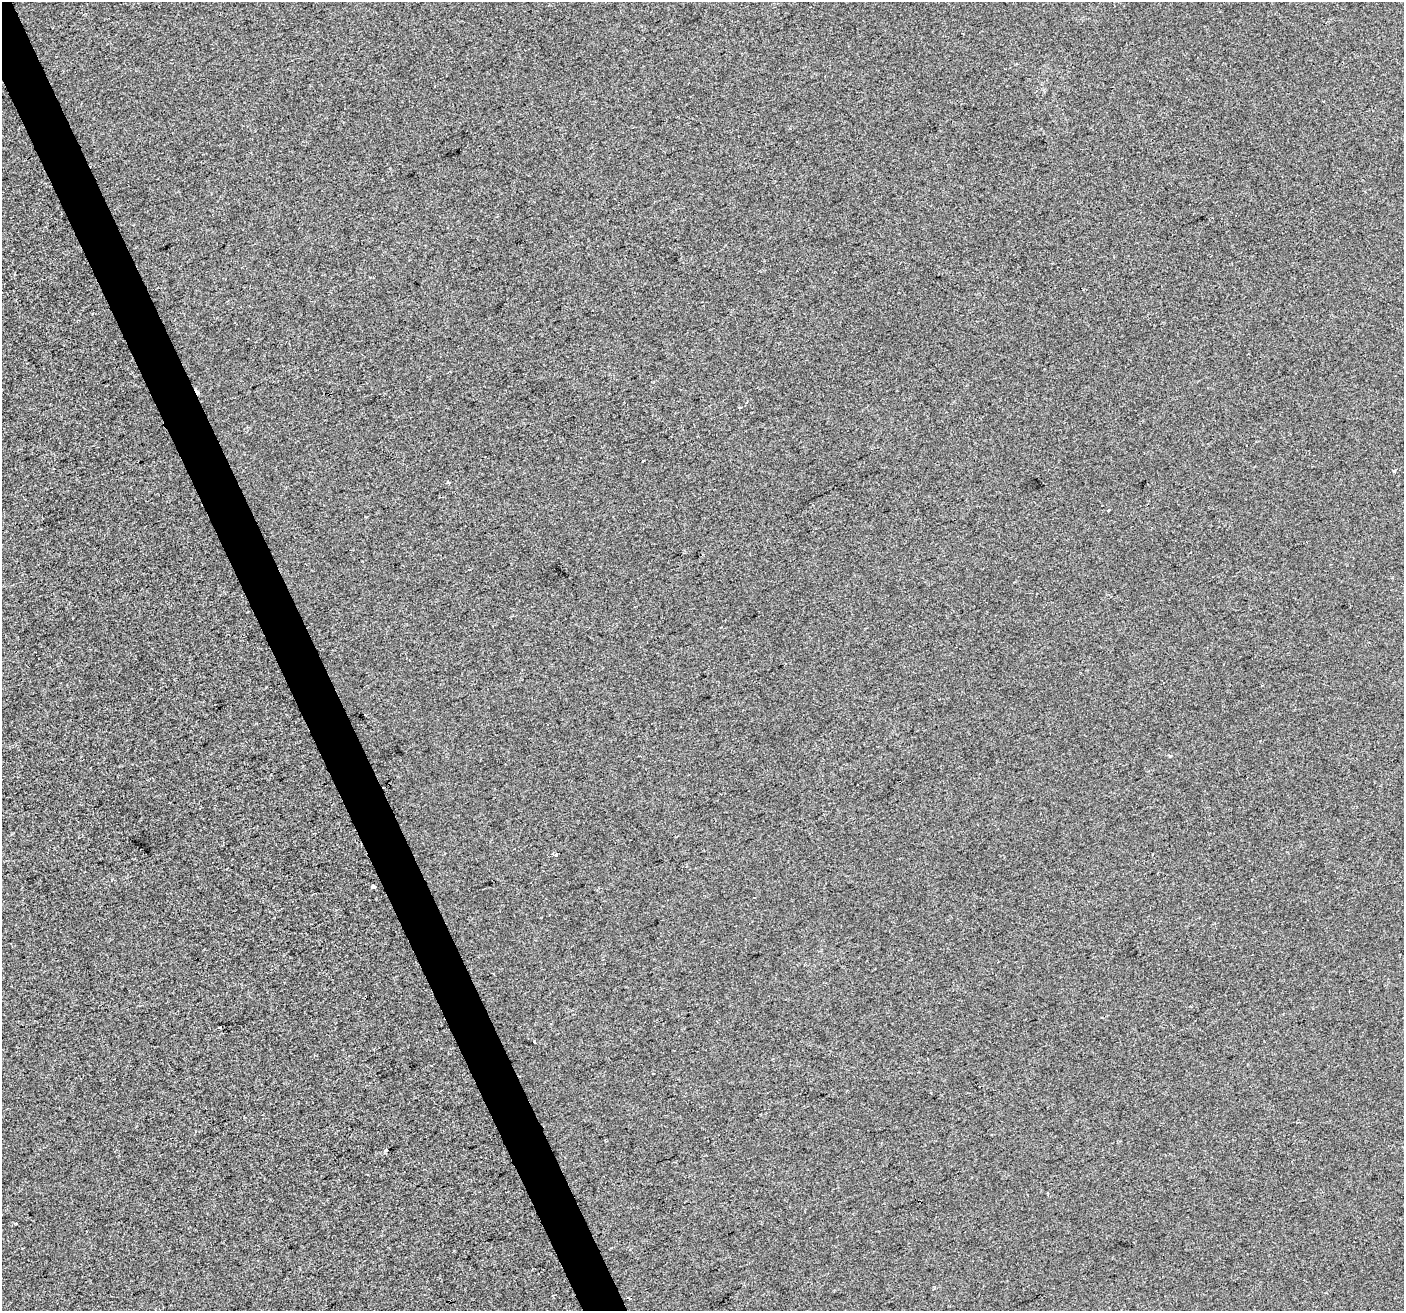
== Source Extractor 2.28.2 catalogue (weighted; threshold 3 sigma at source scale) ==
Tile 11 of 4 x 4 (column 3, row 3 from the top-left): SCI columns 2804-4205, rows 1450-2758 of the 5606 x 5460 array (HDU 1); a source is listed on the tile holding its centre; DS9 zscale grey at full resolution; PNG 1406 x 1313 px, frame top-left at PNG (2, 2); no overlay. Shown black and unused: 3% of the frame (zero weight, under 2 of 3 exposures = <1% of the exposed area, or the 3 px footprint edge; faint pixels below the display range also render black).
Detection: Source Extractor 2.28.2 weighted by HDU 2 'WHT'; one run over the whole footprint, this tile lists its part. Background 3.67e-04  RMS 0.0056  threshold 0.0251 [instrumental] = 3 sigma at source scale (4.5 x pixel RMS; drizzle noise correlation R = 1.50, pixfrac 1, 0.0396/0.0396 arcsec/px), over >= 5 px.
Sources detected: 8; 1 cosmic-ray / hot-pixel residue — not listed; the other 7 listed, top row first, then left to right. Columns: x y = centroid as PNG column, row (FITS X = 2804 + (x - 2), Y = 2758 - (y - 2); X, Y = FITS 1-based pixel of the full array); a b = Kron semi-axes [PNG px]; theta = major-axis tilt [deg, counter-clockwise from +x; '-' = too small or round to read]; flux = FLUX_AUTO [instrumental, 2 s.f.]
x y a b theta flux
643 461 3 2 - 0.59
448 482 3 3 - 1.3
1108 510 3 2 - 0.44
556 855 3 3 - 6.8
374 887 4 3 - 4.9
220 1027 3 2 - 1.1
387 1150 3 3 - 2.1